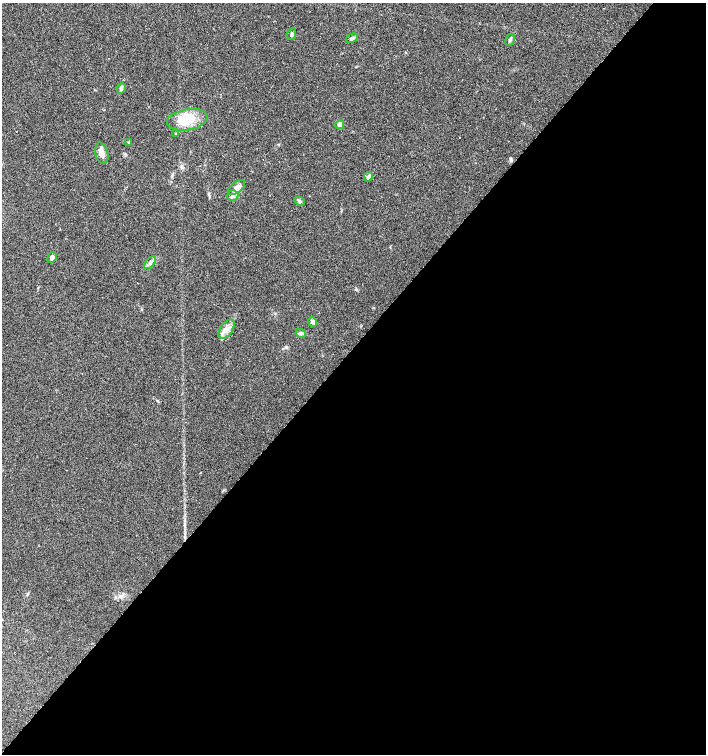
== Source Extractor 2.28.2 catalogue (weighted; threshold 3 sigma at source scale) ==
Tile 12 of 4 x 4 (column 4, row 3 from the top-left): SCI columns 4455-5862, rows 1505-3008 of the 6027 x 6022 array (HDU 1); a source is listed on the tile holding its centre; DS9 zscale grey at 2 x 2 block average (1 PNG px = mean of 2 x 2 image px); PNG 708 x 756 px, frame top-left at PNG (2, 3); each listed source drawn as its Kron ellipse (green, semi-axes under 4 px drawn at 4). Shown black and unused: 54% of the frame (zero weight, under 2 of 3 exposures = <1% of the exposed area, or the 3 px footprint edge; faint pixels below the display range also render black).
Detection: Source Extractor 2.28.2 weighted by HDU 2 'WHT'; one run over the whole footprint, this tile lists its part. Background 0.0317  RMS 0.0047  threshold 0.0212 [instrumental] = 3 sigma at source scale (4.5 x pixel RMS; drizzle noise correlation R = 1.50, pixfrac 1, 0.0396/0.0396 arcsec/px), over >= 5 px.
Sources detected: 18; all 18 listed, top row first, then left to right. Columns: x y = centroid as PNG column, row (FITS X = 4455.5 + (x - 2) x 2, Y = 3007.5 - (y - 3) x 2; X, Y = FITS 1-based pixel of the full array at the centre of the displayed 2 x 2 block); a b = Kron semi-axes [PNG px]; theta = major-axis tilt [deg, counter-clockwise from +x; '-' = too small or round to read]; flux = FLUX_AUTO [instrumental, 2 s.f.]
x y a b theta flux
292 34 6 3 65 1.6
352 38 6 4 26 2.4
510 40 6 3 64 1.9
121 88 5 4 - 2.9
187 120 20 10 9 25
340 124 4 4 - 3.1
175 134 3 2 - 0.78
129 143 4 3 - 1
102 153 11 6 -75 7
368 177 5 4 - 3
236 187 10 5 36 5.2
233 195 5 5 - 3.5
299 201 5 4 - 2.1
52 257 6 4 60 4
150 263 7 3 50 3
313 322 5 4 - 3.6
226 329 11 6 56 7.4
301 333 5 4 - 2.1
Diffuse or blended objects may show on this block-average render without a row.